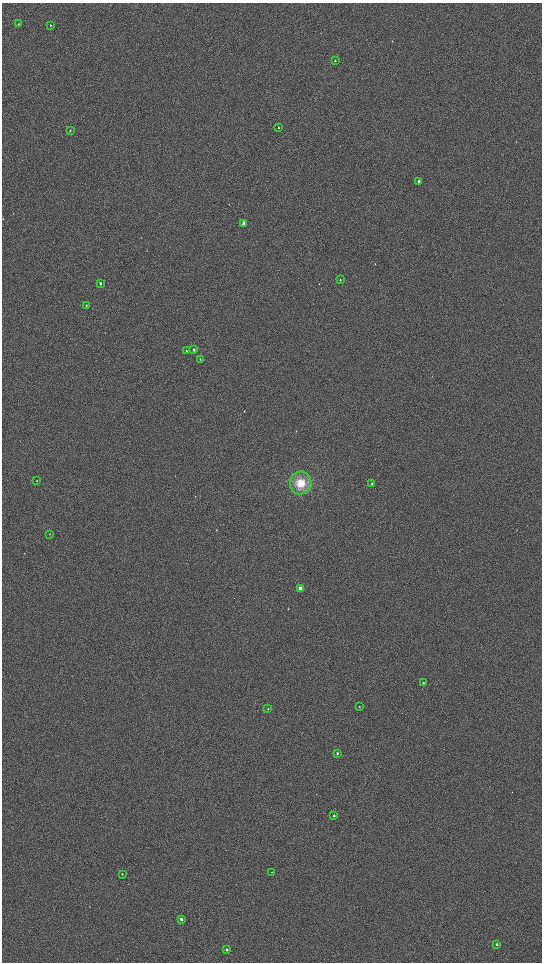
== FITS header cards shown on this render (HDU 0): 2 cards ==
NAXIS1  =                 1080 / length of data axis 1
NAXIS2  =                 1920 / length of data axis 2

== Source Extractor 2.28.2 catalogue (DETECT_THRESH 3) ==
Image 1080 x 1920 px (HDU 0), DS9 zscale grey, zoomed out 1/2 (1 PNG px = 2 x 2 image px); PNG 544 x 964 px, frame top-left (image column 1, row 1919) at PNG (2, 3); each listed source drawn as its Kron ellipse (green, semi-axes under 4 px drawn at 4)
Background 904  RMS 120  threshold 367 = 3 sigma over >= 5 px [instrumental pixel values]
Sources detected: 28; all 28 listed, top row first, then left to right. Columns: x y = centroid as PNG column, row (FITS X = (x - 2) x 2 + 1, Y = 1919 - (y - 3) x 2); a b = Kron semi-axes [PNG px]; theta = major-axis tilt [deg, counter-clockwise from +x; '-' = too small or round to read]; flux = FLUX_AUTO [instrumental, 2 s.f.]
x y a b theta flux
18 24 2 2 - 10000
50 25 2 2 - 18000
335 60 3 2 - 17000
278 128 3 2 - 15000
70 131 3 2 - 15000
419 181 3 2 - 29000
244 223 3 2 - 180000
340 280 3 2 - 11000
100 283 3 2 - 31000
86 305 3 2 - 11000
194 350 3 3 - 29000
186 351 3 2 - 17000
200 359 3 2 - 8700
37 481 3 2 - 7600
301 483 11 10 - 400000
372 484 3 2 - 44000
50 534 3 2 - 7800
300 588 3 2 - 170000
423 683 3 2 - 20000
359 706 3 2 - 11000
268 709 2 2 - 20000
337 753 2 2 - 48000
334 816 2 2 - 42000
272 872 2 2 - 7500
122 874 2 2 - 19000
181 919 2 2 - 100000
497 944 2 2 - 44000
227 950 2 2 - 63000